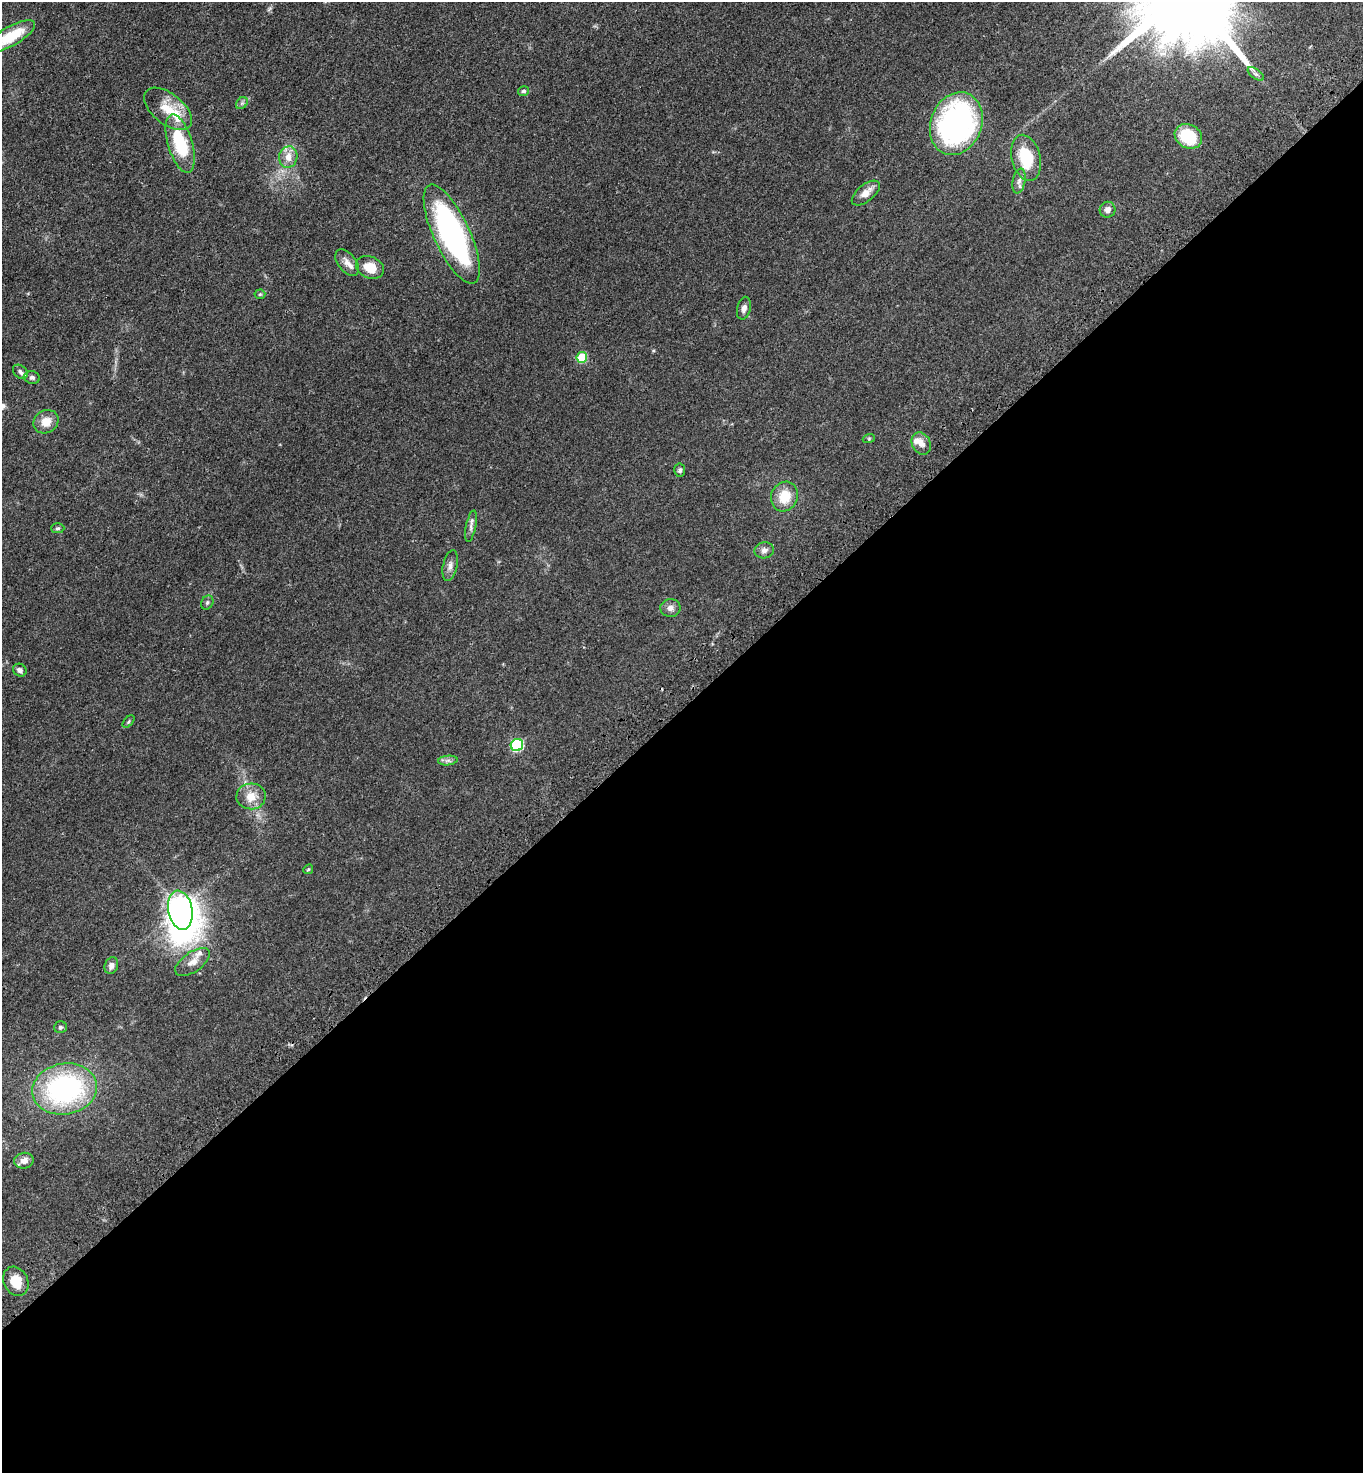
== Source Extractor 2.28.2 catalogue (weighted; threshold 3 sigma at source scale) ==
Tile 15 of 4 x 4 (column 3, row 4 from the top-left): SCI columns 2973-4333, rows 102-1572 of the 6086 x 6089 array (HDU 1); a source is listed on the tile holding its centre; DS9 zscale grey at full resolution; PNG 1365 x 1475 px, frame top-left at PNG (2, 2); each listed source drawn as its Kron ellipse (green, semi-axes under 4 px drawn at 4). Shown black and unused: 52% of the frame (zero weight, under 3 of 4 exposures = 6% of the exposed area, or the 3 px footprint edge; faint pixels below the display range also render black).
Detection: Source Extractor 2.28.2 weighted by HDU 2 'WHT'; one run over the whole footprint, this tile lists its part. Background 0.0454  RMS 0.0052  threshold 0.0235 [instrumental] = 3 sigma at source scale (4.5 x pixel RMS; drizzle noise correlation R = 1.50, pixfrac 1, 0.05/0.05 arcsec/px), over >= 5 px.
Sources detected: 50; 5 inside a brighter listed object's ellipse — not listed separately; the other 45 listed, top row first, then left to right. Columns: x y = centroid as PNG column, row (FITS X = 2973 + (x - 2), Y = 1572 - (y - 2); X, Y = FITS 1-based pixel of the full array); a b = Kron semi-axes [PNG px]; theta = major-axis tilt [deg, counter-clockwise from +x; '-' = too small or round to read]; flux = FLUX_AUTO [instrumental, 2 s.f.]
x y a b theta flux
11 36 27 9 30 16
1256 74 9 4 -35 1.3
523 91 5 5 - 0.91
242 103 7 5 44 1.1
168 109 28 15 -39 12
956 124 32 25 69 130
1188 136 14 11 -30 20
180 144 30 12 -73 27
288 157 11 9 80 4.7
1026 158 23 14 -76 21
1019 181 12 6 79 2.3
866 193 17 8 39 5.2
1108 210 8 7 - 2.3
452 234 54 18 -65 120
347 263 15 9 -52 3.7
370 267 14 11 -25 8.9
260 294 5 5 - 0.7
744 308 11 6 75 2.3
582 357 5 5 - 20
20 372 8 6 -39 1.5
32 378 8 6 -12 1.5
46 422 13 11 34 6.6
869 438 6 4 19 0.55
921 444 11 9 -62 3.6
680 470 7 5 85 1.1
784 497 15 13 63 11
471 526 16 5 79 2
58 528 7 5 1 0.87
764 550 10 8 10 2.3
450 566 16 7 78 2.6
207 603 7 5 59 0.98
670 608 10 9 - 2.6
20 670 7 6 - 2
129 722 7 4 47 0.78
517 745 6 6 - 55
448 760 10 4 5 1.5
251 796 14 13 - 7.4
308 869 5 4 - 0.63
180 910 20 12 -79 590
192 962 20 10 34 4.9
111 966 8 6 69 2.3
60 1027 6 5 - 0.95
65 1089 33 25 10 89
24 1161 10 8 10 3.7
16 1281 15 12 -62 8.6
Isophote crosses this tile's border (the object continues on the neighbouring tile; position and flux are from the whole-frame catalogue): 1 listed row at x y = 11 36